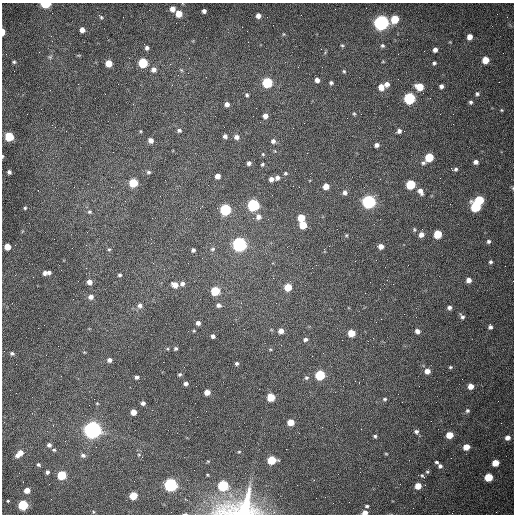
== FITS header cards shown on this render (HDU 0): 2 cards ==
NAXIS1  =                  512 /fastest changing axis
NAXIS2  =                  512 /next to fastest changing axis

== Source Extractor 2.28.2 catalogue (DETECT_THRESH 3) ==
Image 512 x 512 px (HDU 0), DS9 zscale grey, 1 PNG px = 1 image px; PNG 516 x 516 px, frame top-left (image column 1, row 512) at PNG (2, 3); no overlay
Background 1530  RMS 23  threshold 70.3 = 3 sigma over >= 5 px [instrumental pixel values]
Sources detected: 180; all 180 listed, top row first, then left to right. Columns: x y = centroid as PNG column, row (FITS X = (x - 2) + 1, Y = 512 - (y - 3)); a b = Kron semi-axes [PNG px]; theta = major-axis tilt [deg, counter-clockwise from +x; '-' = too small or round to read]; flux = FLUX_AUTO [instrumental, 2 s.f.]
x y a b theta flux
45 4 6 4 0 8.0e+04
172 9 5 5 - 9.7e+03
204 11 4 4 - 4.7e+03
179 14 5 5 - 2.3e+04
258 16 5 5 - 8.7e+03
101 17 7 4 -53 2.9e+03
395 19 6 5 - 4.6e+04
381 23 6 6 - 7.2e+05
82 30 5 5 - 8.6e+03
3 32 5 3 - 1.4e+04
283 34 5 3 - 1.4e+03
51 36 3 2 - 1.3e+03
469 37 5 4 - 1.1e+04
342 45 5 4 - 1.9e+03
382 46 5 4 - 2.8e+03
147 48 5 4 - 4.0e+03
435 50 4 4 - 5.9e+03
79 55 6 3 17 1.5e+03
50 57 5 5 - 2.5e+03
485 60 5 5 - 2.4e+04
14 62 4 3 - 2.0e+03
383 62 5 3 - 1.3e+03
109 63 5 5 - 2.5e+04
143 63 6 5 - 9.6e+04
434 63 4 3 - 2.7e+03
154 70 6 6 - 7.3e+03
181 70 6 4 -45 2.0e+03
344 71 5 4 - 2.0e+03
317 80 4 4 - 7.1e+03
267 83 6 6 - 1.3e+05
331 83 4 4 - 3.1e+03
387 84 6 6 - 7.5e+03
441 86 4 4 - 4.9e+03
381 87 7 6 - 1.2e+04
419 87 6 5 - 3.2e+04
105 94 2 2 - 9.1e+02
477 94 6 5 - 3.1e+03
247 95 5 4 - 2.4e+03
409 98 6 6 - 2.0e+05
471 102 4 4 - 2.9e+03
227 104 4 4 - 7.0e+03
501 110 5 4 - 1.6e+03
354 114 5 4 - 2.0e+03
265 116 5 5 - 7.7e+03
293 128 2 2 - 7.4e+02
179 130 5 4 - 3.6e+03
399 131 5 4 - 4.8e+03
225 136 4 4 - 4.8e+03
9 137 6 5 - 7.0e+04
236 137 6 5 - 6.5e+03
151 140 6 5 - 7.1e+03
273 141 6 6 - 4.7e+03
376 145 5 4 - 5.2e+03
275 151 5 3 - 1.2e+03
263 154 5 4 - 1.5e+03
2 156 4 2 - 1.5e+03
429 157 7 5 43 6.0e+04
476 162 5 4 - 5.9e+03
249 163 4 4 - 4.8e+03
262 164 4 3 - 2.2e+03
455 169 6 5 - 3.1e+03
9 172 4 4 - 3.7e+03
148 172 6 4 -2 2.8e+03
285 173 5 4 - 2.1e+03
217 176 5 4 - 1.1e+04
277 178 6 5 - 4.7e+03
271 179 6 5 - 6.8e+03
133 183 6 5 - 6.1e+04
410 184 6 5 - 8.7e+04
326 186 5 5 - 1.8e+04
299 187 2 2 - 9.7e+02
513 188 5 3 - 1.4e+03
420 191 9 6 -62 7.8e+03
345 192 6 5 - 5.1e+03
479 200 6 5 - 7.1e+04
368 202 6 6 - 4.4e+05
253 205 6 6 - 2.6e+05
475 207 6 6 - 1.2e+05
25 208 4 3 - 1.8e+03
225 210 6 5 - 2.0e+05
89 212 6 5 - 2.6e+03
258 217 7 7 - 8.3e+03
301 218 5 5 - 2.8e+04
303 225 5 5 - 3.4e+04
414 230 6 5 - 2.3e+03
421 234 6 6 - 8.7e+03
437 234 5 5 - 4.8e+04
346 235 5 4 - 1.8e+03
488 241 5 5 - 3.4e+03
239 244 6 6 - 5.5e+05
381 246 5 5 - 9.2e+03
7 247 5 5 - 2.1e+04
109 249 5 4 - 1.9e+03
212 249 6 5 - 2.8e+03
193 250 4 4 - 3.4e+03
490 262 4 4 - 2.9e+03
49 272 5 4 - 4.3e+03
44 273 5 4 - 3.7e+03
120 275 4 3 - 2.4e+03
273 278 2 2 - 8.6e+02
469 280 5 5 - 9.3e+03
89 282 5 5 - 8.3e+03
182 284 6 5 - 4.9e+03
175 285 6 5 - 1.3e+04
288 287 5 5 - 3.2e+04
215 291 6 5 - 6.9e+04
91 297 6 6 - 6.8e+03
276 303 3 2 - 1.1e+03
140 305 7 6 - 5.3e+03
218 305 6 5 - 4.6e+03
449 308 5 5 - 4.5e+03
462 317 7 4 -57 4.1e+03
381 319 2 2 - 8.5e+02
198 323 4 4 - 5.7e+03
490 327 5 4 - 4.3e+03
194 331 5 3 - 1.3e+03
281 331 6 5 - 1.0e+04
417 331 6 5 - 6.1e+03
351 333 5 5 - 3.1e+04
213 336 4 4 - 4.1e+03
305 339 6 5 - 4.0e+03
176 348 4 3 - 2.6e+03
270 349 5 3 - 1.5e+03
12 353 5 4 - 3.1e+03
109 360 5 5 - 5.6e+03
237 363 5 5 - 3.2e+03
450 367 5 4 - 2.0e+03
427 371 6 5 - 1.1e+04
180 374 4 4 - 2.4e+03
320 375 6 5 - 1.0e+05
137 377 4 4 - 4.1e+03
306 378 6 5 - 3.1e+03
186 384 4 4 - 4.0e+03
471 386 5 5 - 1.2e+04
207 392 5 5 - 1.3e+04
271 397 5 5 - 4.4e+04
385 399 5 4 - 2.3e+03
97 403 4 4 - 1.4e+03
143 403 4 4 - 4.6e+03
467 411 6 5 - 2.9e+03
133 412 5 5 - 1.3e+04
189 421 2 2 - 6.8e+02
291 422 5 5 - 2.4e+04
92 430 7 6 - 1.1e+06
416 432 5 5 - 3.8e+03
449 435 5 5 - 2.5e+04
375 436 4 3 - 2.4e+03
507 438 6 5 - 7.8e+03
49 445 5 5 - 5.1e+03
466 447 5 5 - 2.0e+04
54 450 5 4 - 2.2e+03
239 452 5 3 - 1.5e+03
19 454 9 5 42 1.5e+04
386 454 5 3 - 1.3e+03
83 455 6 5 - 4.7e+03
272 460 6 5 - 6.0e+04
208 461 5 3 - 1.4e+03
437 462 4 3 - 2.4e+03
495 463 5 5 - 2.7e+04
38 465 4 3 - 2.6e+03
440 466 4 4 - 3.9e+03
47 472 5 4 - 3.3e+03
427 472 5 4 - 2.0e+03
61 475 5 5 - 7.7e+04
422 476 6 4 -49 2.2e+03
488 477 5 5 - 5.0e+04
400 484 2 2 - 7.0e+02
171 485 6 6 - 4.1e+05
223 486 6 5 - 1.5e+05
418 486 5 5 - 2.1e+04
27 490 5 4 - 1.5e+04
133 496 5 5 - 4.3e+04
316 498 2 2 - 3.5e+03
8 501 3 2 - 1.4e+03
23 505 6 5 - 1.1e+05
367 506 5 4 - 2.6e+03
240 507 54 27 9 1.5e+05
93 512 5 3 - 1.5e+03
365 513 5 4 - 9.8e+03
185 514 5 2 - 1.7e+03
At the frame edge (FLAGS 8, measured only in part): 7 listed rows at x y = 45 4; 3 32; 2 156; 513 188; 240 507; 365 513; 185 514